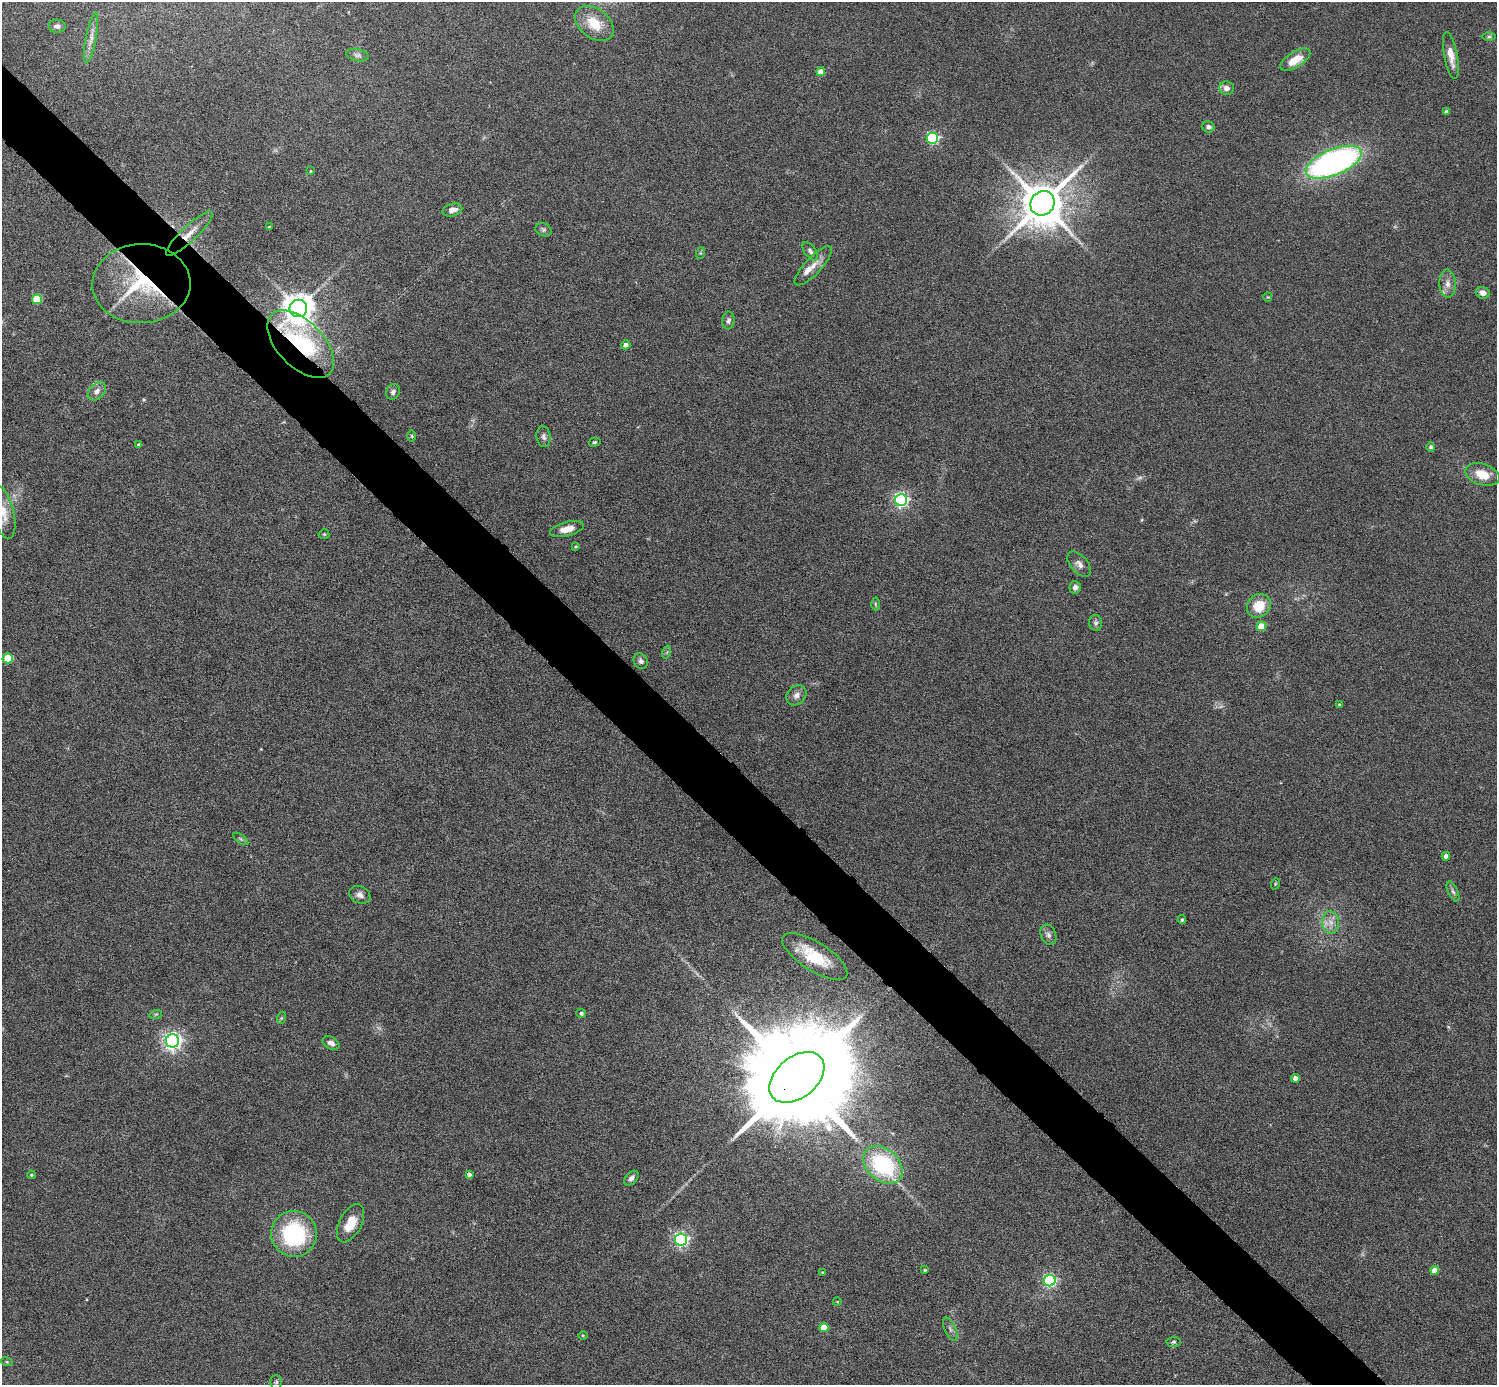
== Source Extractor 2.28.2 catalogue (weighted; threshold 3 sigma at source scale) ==
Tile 11 of 4 x 4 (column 3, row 3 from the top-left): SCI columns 2993-4487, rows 1681-3063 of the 5983 x 5982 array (HDU 1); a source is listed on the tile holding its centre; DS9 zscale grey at full resolution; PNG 1499 x 1387 px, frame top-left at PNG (2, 2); each listed source drawn as its Kron ellipse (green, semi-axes under 4 px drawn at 4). Shown black and unused: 5% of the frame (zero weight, under 4 of 8 exposures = <1% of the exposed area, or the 3 px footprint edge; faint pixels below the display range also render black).
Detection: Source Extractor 2.28.2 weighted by HDU 2 'WHT'; one run over the whole footprint, this tile lists its part. Background 0.0717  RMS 0.0044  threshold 0.0178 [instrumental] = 3 sigma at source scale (4.09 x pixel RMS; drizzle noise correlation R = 1.36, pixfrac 0.8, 0.05/0.05 arcsec/px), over >= 5 px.
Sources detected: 94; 4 too faint to see at this stretch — neither listed nor drawn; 1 inside a brighter listed object's ellipse — not listed separately; the other 89 listed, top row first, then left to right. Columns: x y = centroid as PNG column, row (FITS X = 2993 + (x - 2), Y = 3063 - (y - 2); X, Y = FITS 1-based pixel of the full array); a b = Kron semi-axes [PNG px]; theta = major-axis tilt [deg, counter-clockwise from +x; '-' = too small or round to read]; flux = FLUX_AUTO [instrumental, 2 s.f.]
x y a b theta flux
594 23 21 14 -37 9.6
57 26 8 6 -5 1.3
1489 37 6 4 1 0.7
91 38 25 5 79 3
357 55 11 6 -12 1.4
1451 56 24 6 -79 4.9
1295 60 17 7 32 7.4
821 72 4 4 - 4.3
1226 88 7 6 - 2.3
1446 111 4 3 - 0.99
1208 127 6 5 - 1.1
932 138 6 5 - 52
1334 162 29 13 22 130
311 171 3 3 - 0.31
1042 203 13 11 49 1800
452 210 10 6 16 2.7
269 227 4 2 - 0.3
543 230 8 6 -26 1
189 234 31 7 43 5.4
810 251 10 5 -53 1.2
701 253 6 4 71 0.49
813 266 25 8 47 4.2
141 284 49 39 2 45
1447 284 14 8 -87 2.8
1483 293 7 6 - 2.5
1268 297 4 4 - 0.39
37 299 5 5 - 15
298 308 9 8 - 720
728 320 9 6 81 1.2
301 344 41 23 -46 57
626 345 5 4 - 1.8
97 391 10 7 45 2.3
393 392 8 6 63 1.2
412 436 6 4 -89 0.51
544 437 10 7 -81 1.5
595 442 6 4 17 0.58
139 445 4 3 - 0.87
1431 447 4 4 - 0.86
1482 474 17 10 -17 7.5
901 500 6 6 - 99
3 513 27 10 -77 7
567 529 17 7 14 4.8
324 534 5 5 - 0.51
576 546 4 3 - 0.37
1079 564 15 8 -49 2.4
1075 587 6 5 - 1.4
875 604 6 4 -89 0.6
1259 606 13 11 45 8.4
1096 623 8 6 -80 1.1
1261 626 5 4 - 8.8
667 652 6 4 71 0.55
8 658 5 5 - 14
641 661 8 7 - 1.5
796 695 11 9 45 2.1
1339 705 4 3 - 0.69
241 839 8 4 -36 0.73
1446 856 4 4 - 1.6
1275 884 6 3 72 0.41
1453 892 11 5 -66 1.1
360 895 11 8 -24 2.1
1182 920 4 4 - 0.64
1331 922 11 8 -82 3.2
1048 935 10 7 -67 1.7
815 956 37 14 -33 16
581 1013 5 4 - 0.81
156 1014 6 4 18 0.61
281 1018 6 4 71 0.52
173 1041 6 6 - 180
331 1043 9 6 -25 1.9
797 1077 31 20 39 16000
1295 1078 4 4 - 2.3
883 1165 22 16 -42 42
31 1175 4 3 - 0.46
469 1175 4 4 - 1.7
631 1178 9 5 47 1.5
351 1223 21 11 63 7.5
294 1234 23 23 - 41
681 1239 6 6 - 100
925 1270 3 3 - 0.57
1435 1270 4 4 - 5.2
822 1272 3 3 - 0.28
1050 1281 6 5 - 73
837 1302 4 3 - 0.27
824 1327 5 4 - 6.4
950 1329 12 5 -65 1.4
583 1335 5 3 - 0.35
1174 1342 7 5 4 0.76
7 1362 6 3 -18 0.44
276 1382 7 5 89 0.81
Overlapping masked pixels (flux is a lower limit): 5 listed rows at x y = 189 234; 141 284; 298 308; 301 344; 797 1077
Isophote crosses this tile's border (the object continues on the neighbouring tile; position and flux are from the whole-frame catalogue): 1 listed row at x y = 3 513